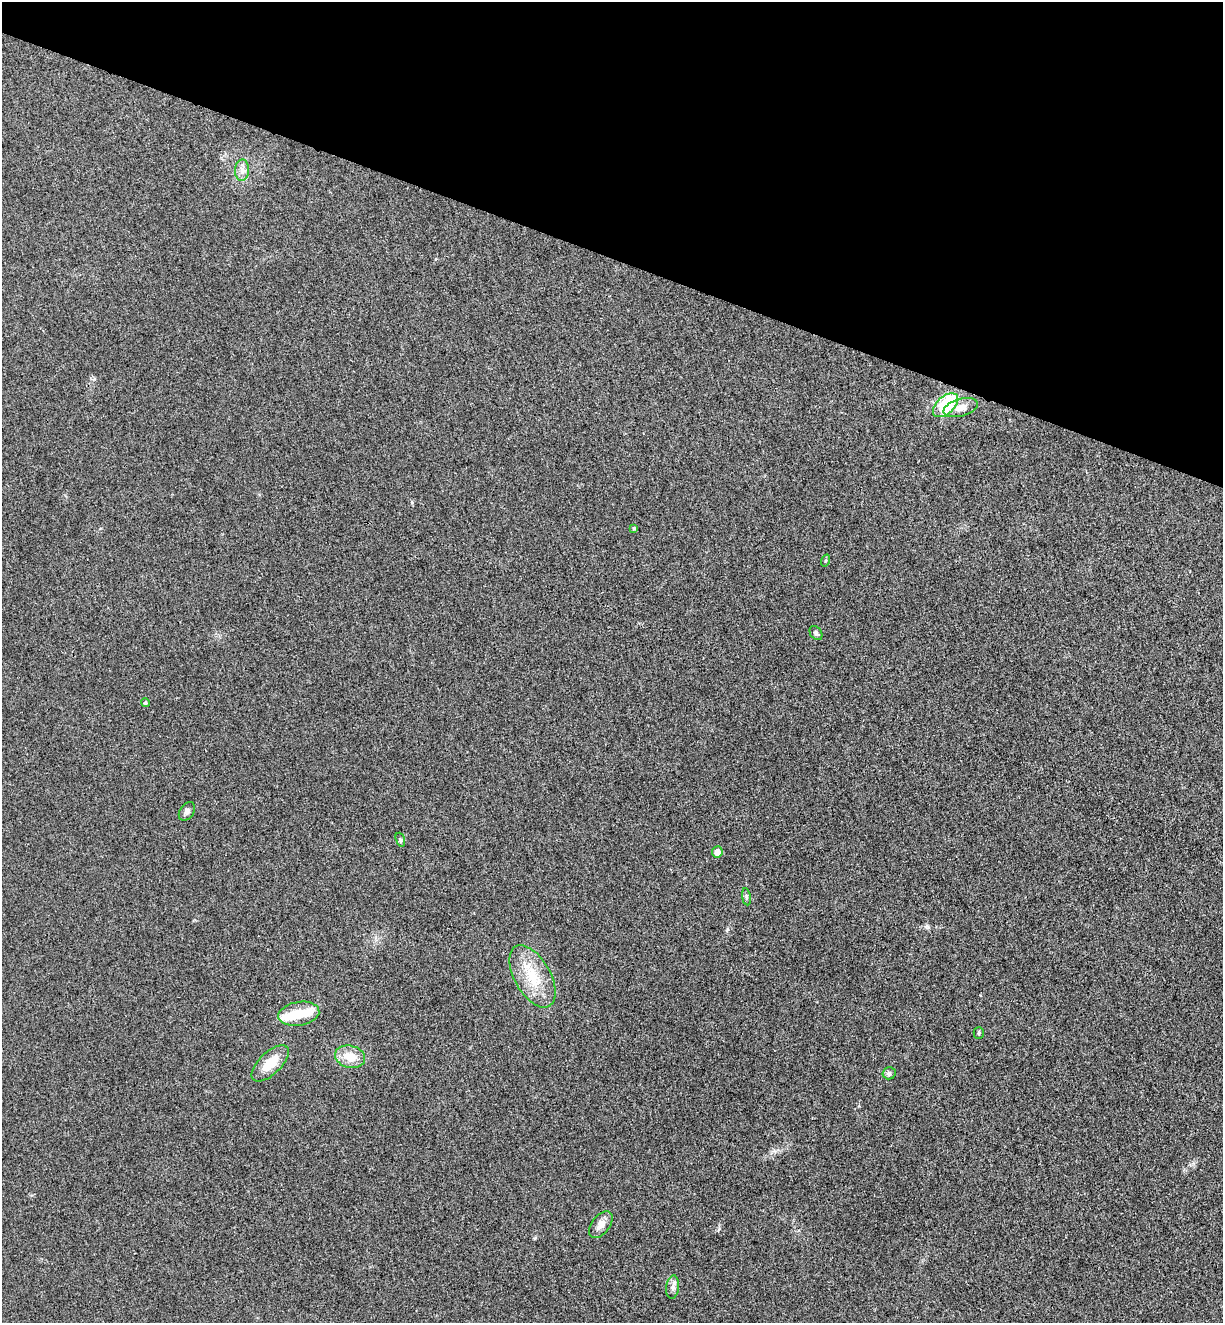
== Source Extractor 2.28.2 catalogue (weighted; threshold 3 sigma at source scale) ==
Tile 2 of 4 x 4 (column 2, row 1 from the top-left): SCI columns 1406-2626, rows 3989-5309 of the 5380 x 5331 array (HDU 1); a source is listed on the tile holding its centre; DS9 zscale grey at full resolution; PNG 1225 x 1325 px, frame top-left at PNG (2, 2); each listed source drawn as its Kron ellipse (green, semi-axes under 4 px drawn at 4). Shown black and unused: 19% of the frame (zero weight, under 3 of 4 exposures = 6% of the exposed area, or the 3 px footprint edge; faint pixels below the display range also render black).
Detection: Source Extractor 2.28.2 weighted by HDU 2 'WHT'; one run over the whole footprint, this tile lists its part. Background 0.0355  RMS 0.0053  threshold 0.0239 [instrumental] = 3 sigma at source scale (4.5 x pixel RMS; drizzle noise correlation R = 1.50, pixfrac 1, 0.05/0.05 arcsec/px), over >= 5 px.
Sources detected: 21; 2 inside a brighter object's white glare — neither listed nor drawn; the other 19 listed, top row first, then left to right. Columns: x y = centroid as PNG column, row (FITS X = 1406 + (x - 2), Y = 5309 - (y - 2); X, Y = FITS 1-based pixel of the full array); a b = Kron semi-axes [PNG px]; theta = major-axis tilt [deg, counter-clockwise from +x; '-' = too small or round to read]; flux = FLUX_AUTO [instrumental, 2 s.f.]
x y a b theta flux
242 170 11 7 89 2.7
946 405 15 8 43 30
961 408 17 8 16 5.6
634 528 4 4 - 0.76
826 560 6 3 71 0.61
816 633 8 5 -53 1.3
145 703 4 4 - 0.67
187 811 10 7 56 1.7
400 840 7 4 -71 0.86
717 852 6 5 - 3.2
746 897 8 4 -82 0.93
532 976 34 18 -60 18
299 1014 21 12 10 11
979 1033 5 5 - 0.65
350 1057 15 11 -14 8.8
270 1063 23 11 44 10
889 1073 6 6 - 1.2
601 1225 15 9 53 4.1
673 1287 12 6 83 2.1